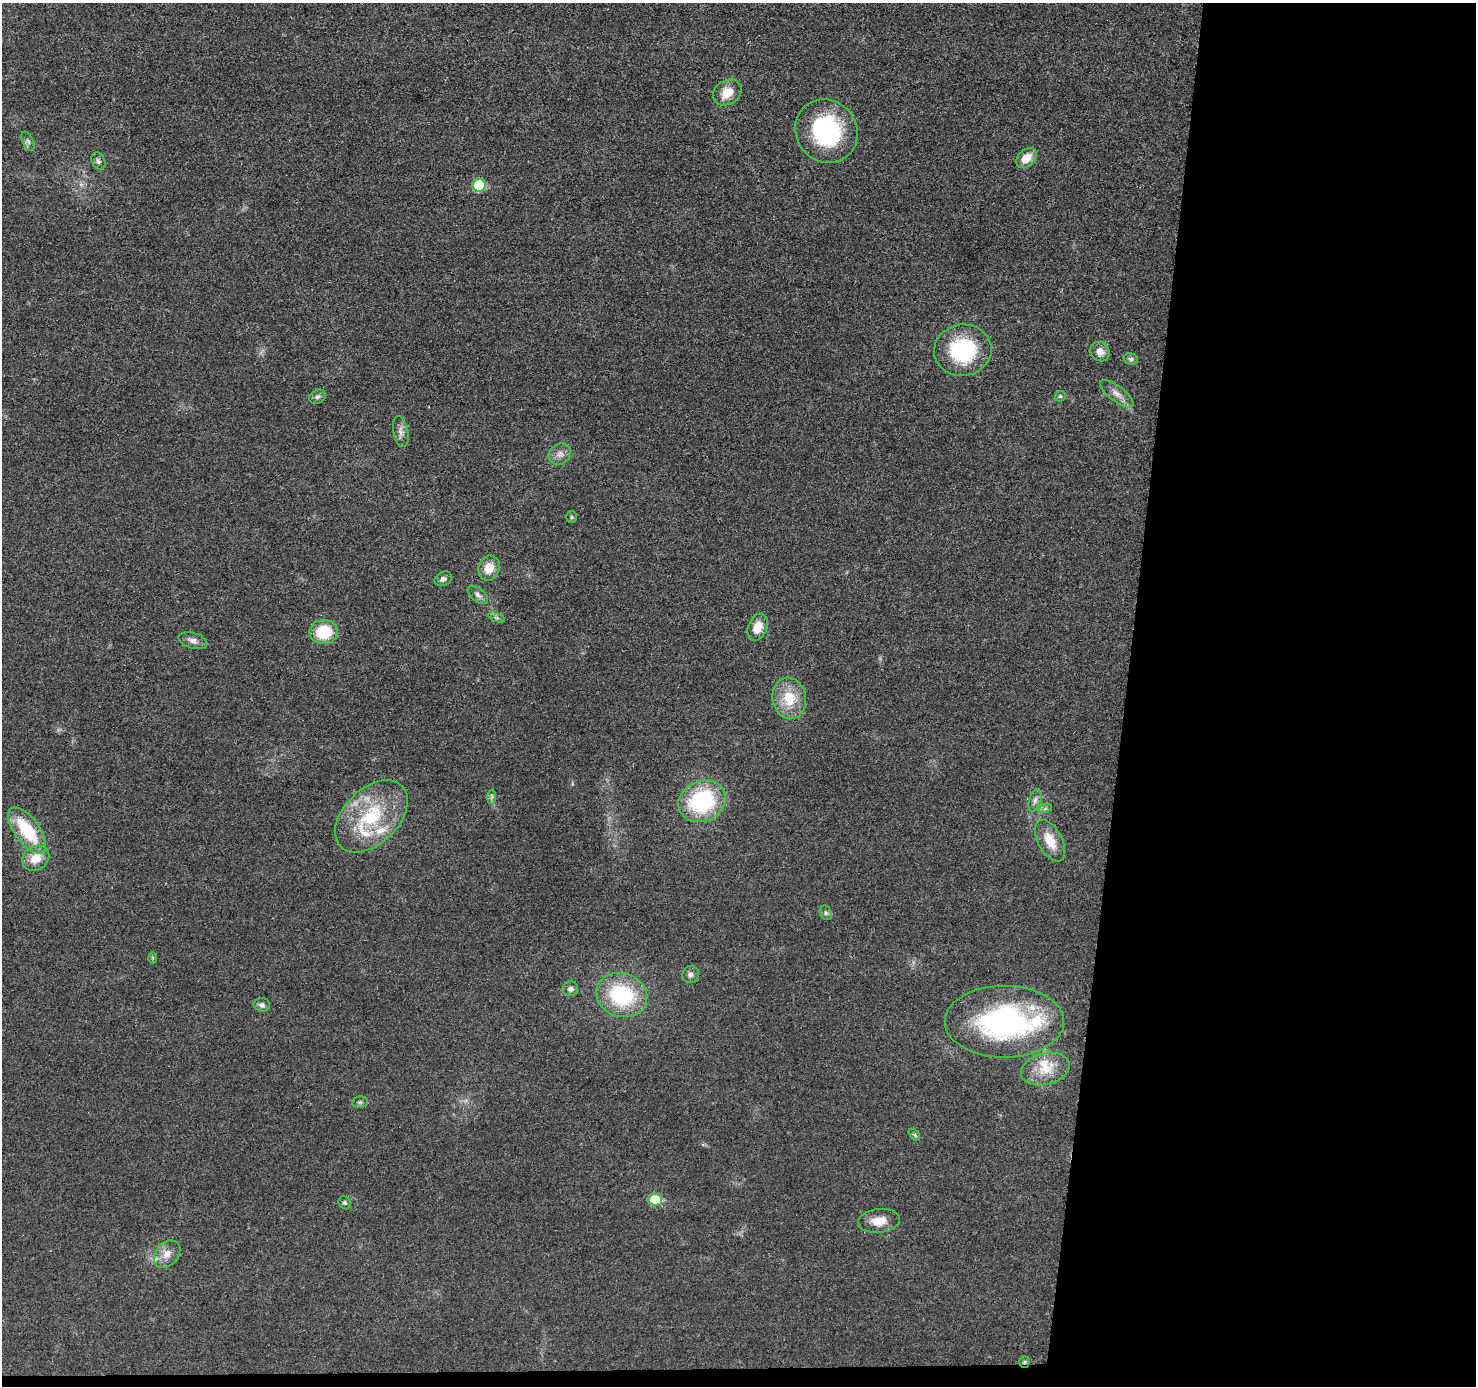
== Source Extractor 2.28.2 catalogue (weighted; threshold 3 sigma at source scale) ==
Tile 9 of 3 x 3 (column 3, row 3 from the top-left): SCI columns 2954-4427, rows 205-1588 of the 4431 x 4457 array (HDU 1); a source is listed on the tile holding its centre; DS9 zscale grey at full resolution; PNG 1478 x 1388 px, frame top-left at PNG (2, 3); each listed source drawn as its Kron ellipse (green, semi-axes under 4 px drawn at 4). Shown black and unused: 25% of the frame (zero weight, under 3 of 5 exposures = <1% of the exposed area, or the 3 px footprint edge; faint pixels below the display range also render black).
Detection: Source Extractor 2.28.2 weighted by HDU 2 'WHT'; one run over the whole footprint, this tile lists its part. Background 0.0184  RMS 0.005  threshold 0.0224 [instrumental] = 3 sigma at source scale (4.5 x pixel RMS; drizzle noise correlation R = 1.50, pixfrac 1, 0.05/0.05 arcsec/px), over >= 5 px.
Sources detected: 50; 4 inside a brighter listed object's ellipse — not listed separately; the other 46 listed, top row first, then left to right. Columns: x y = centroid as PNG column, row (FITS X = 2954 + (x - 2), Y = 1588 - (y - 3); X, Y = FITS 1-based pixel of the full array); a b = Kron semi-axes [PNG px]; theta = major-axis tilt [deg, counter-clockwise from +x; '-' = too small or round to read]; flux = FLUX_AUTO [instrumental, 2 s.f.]
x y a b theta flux
727 93 15 12 32 7.3
826 131 33 30 -55 54
28 141 10 5 -65 1.5
1027 158 12 8 41 6.5
98 161 9 6 -63 1.4
479 185 6 6 - 27
963 350 28 25 6 41
1100 352 10 9 - 3.9
1131 359 7 5 -14 1.1
1117 394 20 7 -38 3.8
1060 396 6 5 - 0.78
317 397 8 6 30 1.4
401 431 16 7 -80 2.8
560 454 12 10 35 3.3
572 517 6 5 - 0.78
489 568 13 10 68 7.3
443 579 9 7 25 1.9
478 595 12 6 -39 2
496 617 8 4 -19 1
758 627 14 9 68 7.1
324 632 14 12 4 18
193 641 15 7 -16 2.9
789 698 21 17 -78 14
492 797 7 4 90 1
1035 800 11 6 73 2.1
702 801 24 20 24 48
1045 809 7 4 20 0.89
371 816 43 27 45 37
27 830 27 12 -53 27
1050 841 23 12 -62 9.6
36 858 14 11 35 8
826 913 7 6 - 1.2
153 958 6 4 90 0.63
690 975 9 8 - 2.1
570 989 7 7 - 1.7
622 995 26 21 -19 41
262 1005 8 7 - 1.7
1004 1022 59 36 0 100
1045 1069 25 15 14 11
360 1102 7 5 10 1.1
914 1135 7 4 -47 0.81
655 1199 7 6 - 20
345 1203 7 6 - 0.95
879 1221 21 12 6 7.3
167 1254 15 11 48 5.2
1024 1362 5 5 - 0.81
Overlapping masked pixels (flux is a lower limit): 1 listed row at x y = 1024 1362